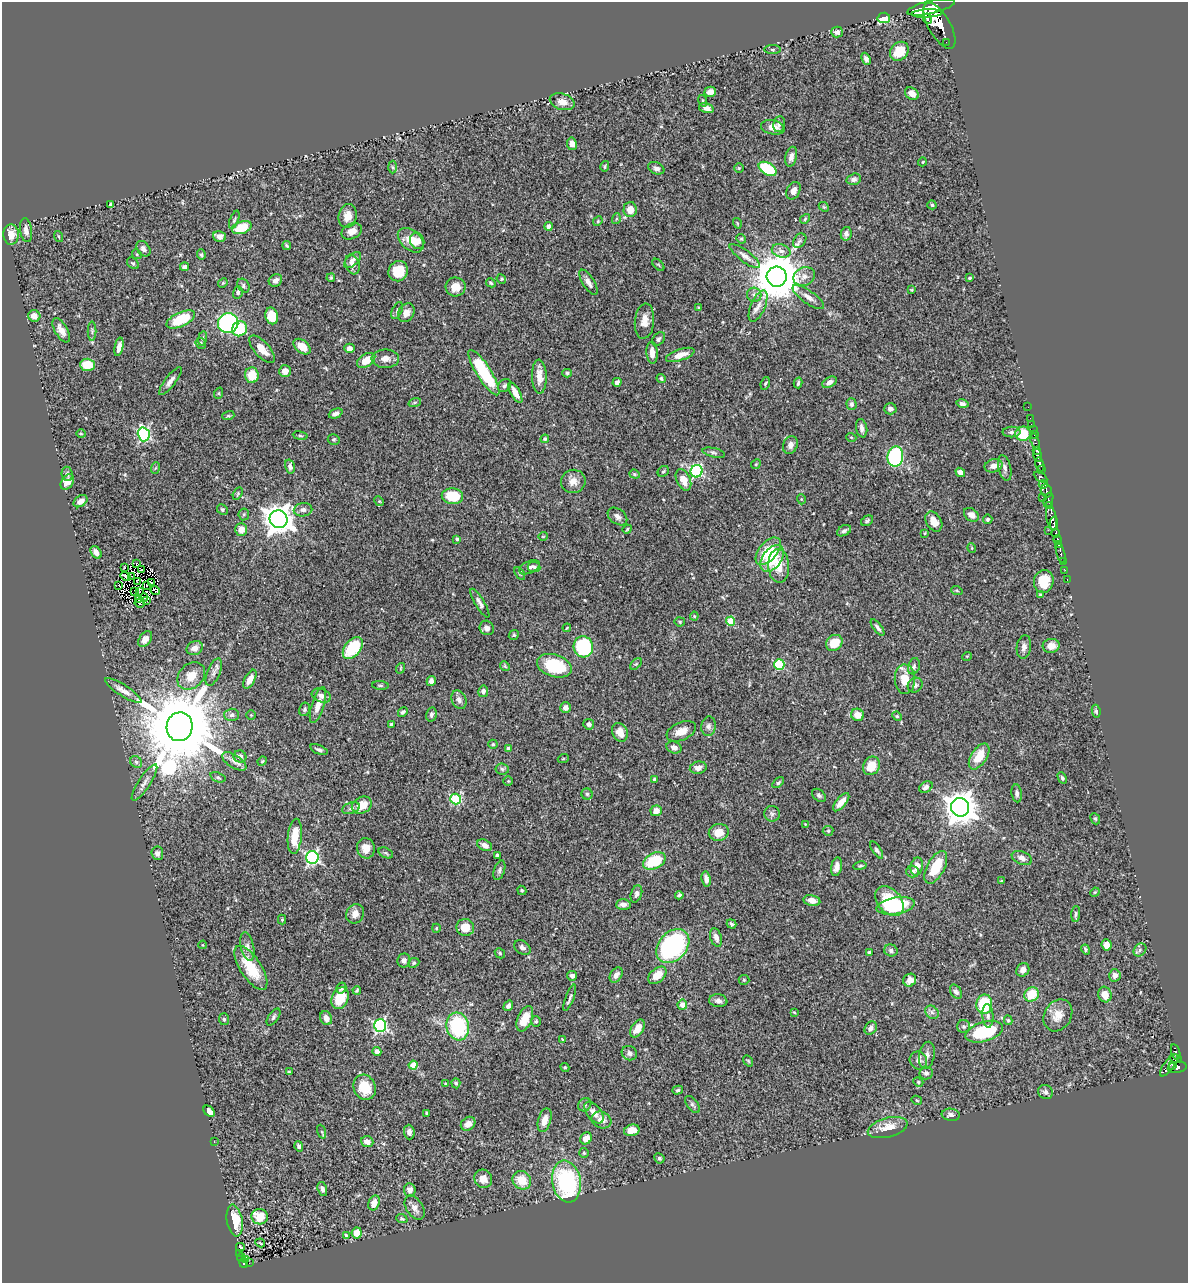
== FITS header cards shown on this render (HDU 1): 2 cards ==
NAXIS1  =                 1186
NAXIS2  =                 1281

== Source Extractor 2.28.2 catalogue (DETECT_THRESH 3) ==
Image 1186 x 1281 px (HDU 1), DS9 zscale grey, 1 PNG px = 1 image px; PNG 1190 x 1285 px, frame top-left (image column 1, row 1281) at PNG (2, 2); each listed source drawn as its Kron ellipse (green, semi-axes under 4 px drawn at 4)
Background 0.584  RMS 0.026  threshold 0.0792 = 3 sigma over >= 5 px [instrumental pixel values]
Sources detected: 445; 4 with non-positive FLUX_AUTO (blend fragments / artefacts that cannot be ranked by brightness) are neither listed nor drawn; the other 441 listed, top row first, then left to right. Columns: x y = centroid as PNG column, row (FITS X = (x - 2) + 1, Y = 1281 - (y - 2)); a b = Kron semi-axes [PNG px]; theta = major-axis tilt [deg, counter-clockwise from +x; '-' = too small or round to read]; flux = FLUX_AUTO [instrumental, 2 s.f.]
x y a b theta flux
931 7 24 6 13 2900
927 13 15 3 3 1200
884 18 6 5 - 73
927 19 5 3 - 260
939 26 26 11 -60 2500
837 32 6 5 - 7.2
946 42 2 2 - 17
772 49 8 4 0 2.8
899 51 10 8 46 34
866 59 6 4 -66 5.3
710 92 6 5 - 9.2
912 94 7 5 -35 12
703 101 6 4 -72 2.1
562 102 12 8 -17 13
706 108 7 5 -16 7.9
779 124 8 6 79 5.3
773 127 12 7 -13 13
572 144 6 5 - 9.5
791 157 10 5 76 9
922 162 4 3 - 1.2
605 166 5 3 - 2.1
393 167 6 4 -88 2.7
656 168 8 5 -25 6.1
739 168 5 5 - 1.9
768 169 10 6 -30 90
854 179 7 5 17 5.6
793 191 9 6 63 13
110 204 3 2 - 1.8
932 205 4 4 - 2.6
824 207 6 4 -42 2
630 209 7 6 - 20
348 216 12 9 78 17
616 219 5 3 - 2.2
805 219 5 4 - 2.3
234 220 10 4 69 3.1
598 221 5 4 - 2.2
737 223 5 3 - 1.3
548 226 4 4 - 7.8
242 228 10 6 19 46
26 230 12 6 -82 11
352 231 10 7 25 13
11 234 10 8 -87 21
846 234 7 5 76 5.5
59 236 6 2 -71 1.5
219 236 6 5 - 10
741 239 5 4 - 2.1
411 240 15 10 -41 25
417 241 8 7 - 13
800 241 8 5 53 5
287 245 5 3 - 2.3
143 249 8 6 -54 6
781 251 9 6 -16 8
137 254 5 4 - 2.2
201 255 5 4 - 2.8
745 256 18 6 -37 10
352 260 10 5 42 7.3
133 263 7 5 -43 3
352 264 10 7 -71 11
658 265 7 3 -45 1.5
185 267 4 3 - 5.4
398 271 10 9 - 36
804 276 11 9 24 12
777 277 10 10 - 8700
331 278 4 3 - 2.1
970 278 4 3 - 1.7
501 279 5 4 - 2.1
275 280 7 6 - 8.1
588 282 14 5 -58 9.1
223 283 5 4 - 2.2
491 283 5 4 - 2.3
243 286 7 5 -57 3.5
456 287 10 9 - 21
912 290 3 3 - 1.8
238 292 6 5 - 3.3
754 295 7 7 - 6.2
808 297 19 6 -35 11
758 306 17 7 67 13
699 308 4 3 - 2
397 311 9 5 65 4
406 313 10 7 59 12
34 316 6 5 - 13
272 316 8 6 -76 46
181 319 15 7 24 67
644 321 18 9 85 18
228 323 10 10 - 260
240 329 8 7 - 65
61 330 13 6 -60 13
92 331 10 4 90 4.1
202 338 7 3 81 2.6
659 339 8 5 51 4.9
201 343 6 5 - 2.5
119 347 9 4 78 11
302 347 10 6 -38 26
349 348 5 4 - 8.2
262 349 17 7 -48 20
652 353 11 5 -86 14
680 355 15 5 19 18
385 359 14 9 -1 13
366 360 10 6 34 26
87 365 7 6 - 40
285 371 6 6 - 12
484 373 26 7 -58 120
567 373 4 4 - 2.6
252 375 8 7 - 31
539 377 17 7 -88 17
661 378 5 4 - 3.2
170 381 17 5 52 8.9
617 382 4 4 - 5.2
829 382 8 5 29 9.9
765 383 6 4 70 2.1
798 383 5 3 - 3.3
504 386 7 5 44 4.5
219 393 6 4 72 2.1
515 393 12 4 -60 15
415 402 6 4 19 2.6
852 404 6 5 - 5.1
962 404 6 4 -13 4.6
1028 407 2 2 - 8.5
890 409 6 5 - 6.2
336 413 7 4 23 6.9
228 416 6 4 17 2.4
1030 418 2 2 - 7.2
1031 424 2 2 - 12
862 428 9 5 -80 7.4
1033 430 2 2 - 3.8
1011 432 9 5 1 5.1
81 434 5 3 - 1.6
144 434 7 6 - 250
1023 434 7 7 - 61
1034 435 3 2 - 12
300 436 7 3 -9 2.3
851 437 5 3 - 1.6
334 439 6 5 - 2.7
545 439 4 4 - 2.6
1035 442 8 3 -73 46
790 445 9 7 67 7.6
1037 450 4 3 - 250
714 453 11 4 -12 4.5
1038 455 6 4 -75 620
895 457 10 8 79 200
756 464 5 4 - 1.8
1040 464 7 4 -73 380
290 466 7 4 -74 5.6
993 466 9 6 14 12
155 468 6 3 70 2.2
1005 468 13 6 -76 7.3
1042 470 3 2 - 74
663 471 6 5 - 2.8
697 471 6 6 - 250
960 472 5 4 - 7.7
67 474 7 5 -82 5.1
635 474 5 4 - 2.4
1040 477 7 3 -31 160
683 480 11 7 -65 20
573 481 12 11 - 15
67 482 8 6 55 12
1043 484 4 3 - 140
1046 491 6 5 - 250
238 493 6 4 60 2.2
452 496 10 8 -5 57
1042 497 2 2 - 23
801 499 5 3 - 1.6
1048 500 7 4 72 220
80 501 8 5 34 9.5
379 501 5 4 - 1.8
1050 505 4 3 - 52
222 509 5 5 - 3.4
303 510 9 6 9 7
244 514 6 5 - 3.1
971 515 8 6 -37 11
617 516 11 7 -37 8.4
1051 518 12 5 -78 840
278 519 9 9 - 2300
988 519 5 4 - 3.4
867 521 6 4 31 3
934 521 11 7 -59 17
1054 523 6 3 -90 240
241 529 6 6 - 18
627 529 5 4 - 2
1048 530 2 2 - 17
844 531 7 5 27 4.6
925 533 4 2 - 1.4
1056 533 4 3 - 180
543 536 5 3 - 1.3
457 539 3 3 - 3.5
1058 540 5 3 - 240
1059 544 3 3 - 170
972 548 5 3 - 1.6
768 551 16 9 50 62
96 552 7 5 -55 11
1061 553 10 3 -76 100
772 558 15 9 53 52
1063 561 3 2 - 47
137 563 4 2 - 3.4
779 566 17 10 -86 30
124 567 3 2 - 3.7
529 567 11 6 25 5.9
534 567 6 5 - 3.5
142 569 4 2 - 3
1065 570 2 2 - 12
520 573 7 4 -55 2.7
126 576 5 2 - 3.2
132 576 3 2 - 2.2
1067 580 3 2 - 14
1044 581 11 9 77 41
137 582 4 2 - 1.8
151 583 3 2 - 1.6
119 585 3 2 - 1.7
146 585 3 2 - 1.2
155 590 5 3 - 1.4
135 591 2 2 - 0.42
139 591 2 2 - 1.8
957 591 6 3 -20 1.8
1040 595 3 3 - 1.9
144 597 4 2 - 1.4
138 599 2 2 - 2.8
146 601 4 2 - 0.95
140 603 5 2 - 1.6
480 603 16 4 -59 8.1
694 616 4 4 - 1.7
731 621 4 4 - 55
680 622 5 4 - 2.3
487 628 7 7 - 8.2
567 628 4 2 - 1.3
878 628 10 4 -52 4.8
514 635 5 4 - 2.3
145 639 9 5 53 11
834 643 9 7 41 37
1051 646 8 7 - 14
583 647 10 9 - 150
1024 647 12 7 82 8.5
195 648 8 7 - 13
353 648 12 8 50 88
967 656 5 3 - 1.3
636 664 7 4 44 2.5
779 664 5 5 - 120
505 666 5 4 - 2.4
554 666 18 11 -17 91
914 666 8 5 72 4.4
401 668 5 3 - 1.6
214 672 15 6 67 8.2
191 676 15 12 44 27
250 679 10 5 63 16
905 679 15 10 -88 31
431 681 5 4 - 7
380 685 8 3 -5 2.4
915 685 8 7 - 5.7
123 691 21 5 -32 12
483 691 6 5 - 5.7
321 696 10 6 -21 8.7
459 700 9 7 -64 8.5
318 705 19 6 73 17
565 708 5 5 - 7.8
305 709 7 5 78 3.4
1096 711 6 4 -81 3.3
403 712 5 4 - 4
431 714 7 5 76 4.4
232 715 7 6 - 5.8
251 715 5 5 - 2.2
858 715 6 6 - 22
897 716 5 4 - 2.1
391 724 4 3 - 2.4
589 724 5 5 - 5.9
709 726 10 7 85 6.1
180 727 14 13 - 28000
681 731 15 9 23 18
620 732 10 7 -66 20
493 744 4 4 - 2.3
674 747 8 6 -18 7.6
319 749 9 4 -21 4.1
508 749 4 4 - 5.2
240 756 6 6 - 9
979 756 15 7 57 35
563 759 5 3 - 1.5
234 761 14 6 -32 9.4
262 761 5 4 - 1.8
136 762 6 5 - 3.4
871 766 10 8 60 32
698 768 8 6 12 8.6
502 769 6 5 - 3.5
218 777 8 4 -21 3.2
1062 778 6 4 -62 3.4
654 779 4 4 - 4.7
508 781 5 5 - 2.2
144 782 21 6 57 11
778 783 7 4 41 2.7
926 787 7 5 32 6.7
1017 793 9 5 -82 5.5
587 794 5 5 - 3.1
819 795 8 5 -41 4.2
456 799 5 5 - 130
841 802 11 5 50 15
362 805 10 8 28 23
960 807 9 9 - 3100
351 808 9 5 17 5.1
656 811 5 5 - 13
772 814 8 7 - 5.3
1095 819 6 4 -66 2.9
805 824 4 3 - 1.4
828 831 5 5 - 2.5
719 832 10 8 14 22
295 836 18 7 85 38
485 845 8 5 -25 10
366 848 10 8 -78 18
877 850 10 4 -56 3.9
157 853 7 6 - 5.9
386 853 8 5 -25 3.3
497 855 4 3 - 4.2
312 857 6 6 - 320
1022 858 10 6 -23 8.5
654 861 12 8 27 73
860 866 7 4 13 2.5
837 867 9 5 80 11
917 867 9 6 77 16
936 867 18 8 61 51
499 870 10 5 71 5.1
912 872 6 6 - 5.8
706 879 7 4 -81 9.4
1002 881 3 2 - 1.5
522 890 5 4 - 2.3
1095 892 5 3 - 1.6
636 894 9 5 71 6.7
679 895 4 3 - 3.2
812 900 8 5 -11 13
889 901 17 11 -49 66
623 904 7 5 3 8.1
896 906 19 8 9 130
355 914 10 8 61 11
1076 914 8 4 86 3.4
282 920 5 4 - 2
732 924 5 4 - 3.6
465 927 9 8 - 24
436 928 4 4 - 1.8
716 937 9 5 -73 8.5
203 945 4 2 - 1.2
1107 945 6 5 - 15
673 946 19 14 47 260
247 947 15 6 -79 8.9
522 948 9 6 -34 6.6
1085 949 5 4 - 2.8
891 950 7 6 - 5
1140 950 7 5 48 4.4
869 952 4 3 - 4.2
500 953 6 4 -48 2.5
404 960 7 6 - 6.8
414 963 6 4 23 2.8
251 968 25 10 -57 56
1023 970 7 6 - 8.8
616 975 8 5 57 9
657 975 11 7 40 24
1115 975 6 5 - 8.4
572 976 5 4 - 6.8
744 980 5 5 - 2.3
910 980 7 6 - 12
341 988 6 4 59 3.5
357 990 4 2 - 1.9
956 992 8 5 -56 5.2
1032 994 7 7 - 41
1105 995 8 6 -73 17
340 998 11 8 67 51
570 998 14 4 69 4.5
718 1001 9 6 -8 7.5
984 1004 10 8 88 82
682 1005 5 5 - 14
508 1006 5 4 - 4.4
794 1012 4 3 - 1.8
932 1012 7 6 - 5.7
1058 1015 17 13 59 24
988 1016 12 5 -86 6.7
273 1017 10 5 55 4
326 1018 7 6 - 13
224 1019 6 5 - 3.3
525 1019 13 7 68 33
1008 1020 5 4 - 2.6
536 1021 5 4 - 2.6
380 1026 6 6 - 320
458 1026 14 11 -75 130
964 1027 6 6 - 4.4
638 1028 10 6 59 22
871 1028 7 5 56 7.2
984 1032 19 9 16 110
563 1039 4 3 - 1.5
377 1051 4 4 - 6.2
1176 1052 8 4 -74 110
629 1053 8 7 - 5.9
927 1055 13 7 79 10
1176 1059 6 3 -18 59
918 1060 9 8 - 11
748 1061 6 4 -58 2.3
413 1065 4 4 - 24
1169 1065 13 5 53 310
1173 1065 4 3 - 140
565 1067 5 4 - 2
1177 1067 9 6 11 360
289 1072 3 3 - 2.2
926 1073 6 6 - 5.2
918 1082 5 4 - 2.1
456 1083 5 4 - 2.7
446 1084 4 3 - 2.7
365 1087 13 11 -66 42
678 1090 5 4 - 2.4
1045 1092 8 6 -38 5.3
917 1100 5 4 - 1.8
585 1105 7 6 - 4.2
692 1105 10 5 -53 4.1
209 1111 6 4 -46 10
426 1113 3 2 - 1.8
594 1113 12 7 -52 15
951 1115 9 6 -8 6.5
545 1120 12 6 74 15
601 1120 10 8 -21 15
468 1124 8 6 40 12
888 1128 20 9 15 26
632 1130 8 5 13 19
322 1132 7 4 -71 2.6
409 1132 7 5 -87 6.2
586 1138 6 5 - 16
214 1142 3 2 - 1.7
367 1142 6 5 - 9.5
299 1146 5 4 - 3.5
584 1153 5 5 - 2.2
659 1158 5 5 - 2.9
483 1179 9 8 - 15
522 1180 10 8 -47 33
566 1182 21 14 -80 190
322 1189 7 4 -73 5.8
410 1190 6 6 - 9.2
374 1203 7 5 68 17
415 1208 13 8 -57 11
260 1217 8 7 - 35
402 1219 6 4 -20 2.5
235 1220 16 8 -80 49
357 1233 5 5 - 23
346 1235 4 3 - 2.9
260 1243 5 2 - 1.9
240 1247 4 3 - 2.1
240 1253 2 2 - 6.5
241 1257 4 3 - 41
245 1260 3 2 - 28
244 1263 5 4 - 78
249 1263 3 2 - 4.9
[4 non-positive-flux detections neither listed nor drawn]